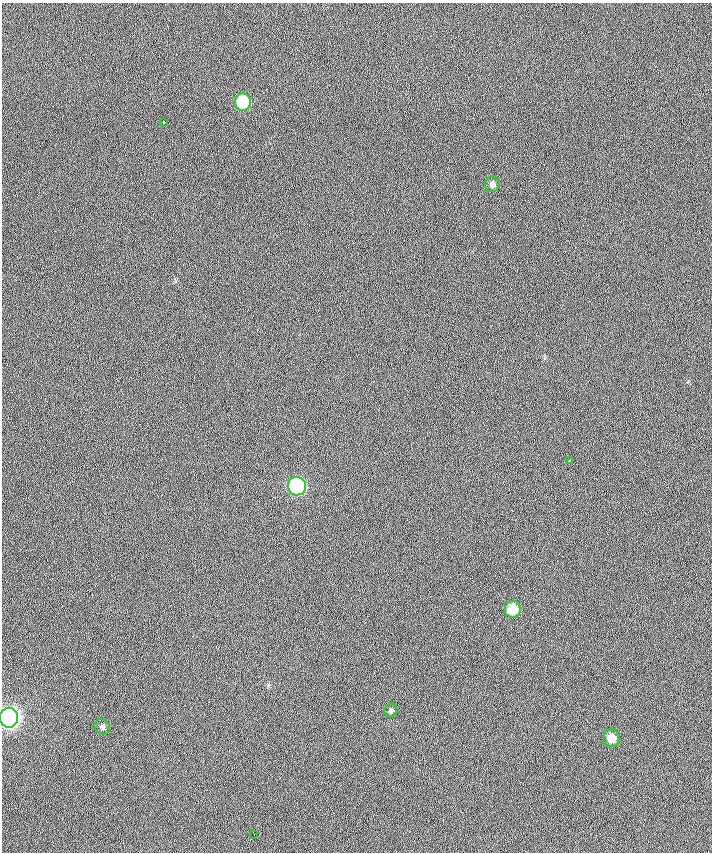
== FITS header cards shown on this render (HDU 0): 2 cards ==
NAXIS1  =                  710 /
NAXIS2  =                  850 /

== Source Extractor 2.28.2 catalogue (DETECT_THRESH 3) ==
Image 710 x 850 px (HDU 0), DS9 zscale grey, 1 PNG px = 1 image px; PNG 714 x 854 px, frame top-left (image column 1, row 850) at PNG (2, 3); each listed source drawn as its Kron ellipse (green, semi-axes under 4 px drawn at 4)
Background -0.137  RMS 9.5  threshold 28.5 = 3 sigma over >= 5 px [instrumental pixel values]
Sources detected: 11; all 11 listed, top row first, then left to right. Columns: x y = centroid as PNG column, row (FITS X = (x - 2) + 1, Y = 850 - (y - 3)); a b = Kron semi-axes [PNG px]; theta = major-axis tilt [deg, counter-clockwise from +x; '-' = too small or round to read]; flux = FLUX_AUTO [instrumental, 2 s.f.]
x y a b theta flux
243 102 8 8 - 33000
164 122 3 3 - 3800
492 184 7 7 - 2200
569 461 4 3 - 8400
297 486 9 9 - 100000
513 609 8 8 - 16000
391 710 7 6 - 1400
9 718 10 9 - 330000
102 727 8 7 - 1800
611 738 9 8 - 7600
254 835 3 2 - 990
At the frame edge (FLAGS 8, measured only in part): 1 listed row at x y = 9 718